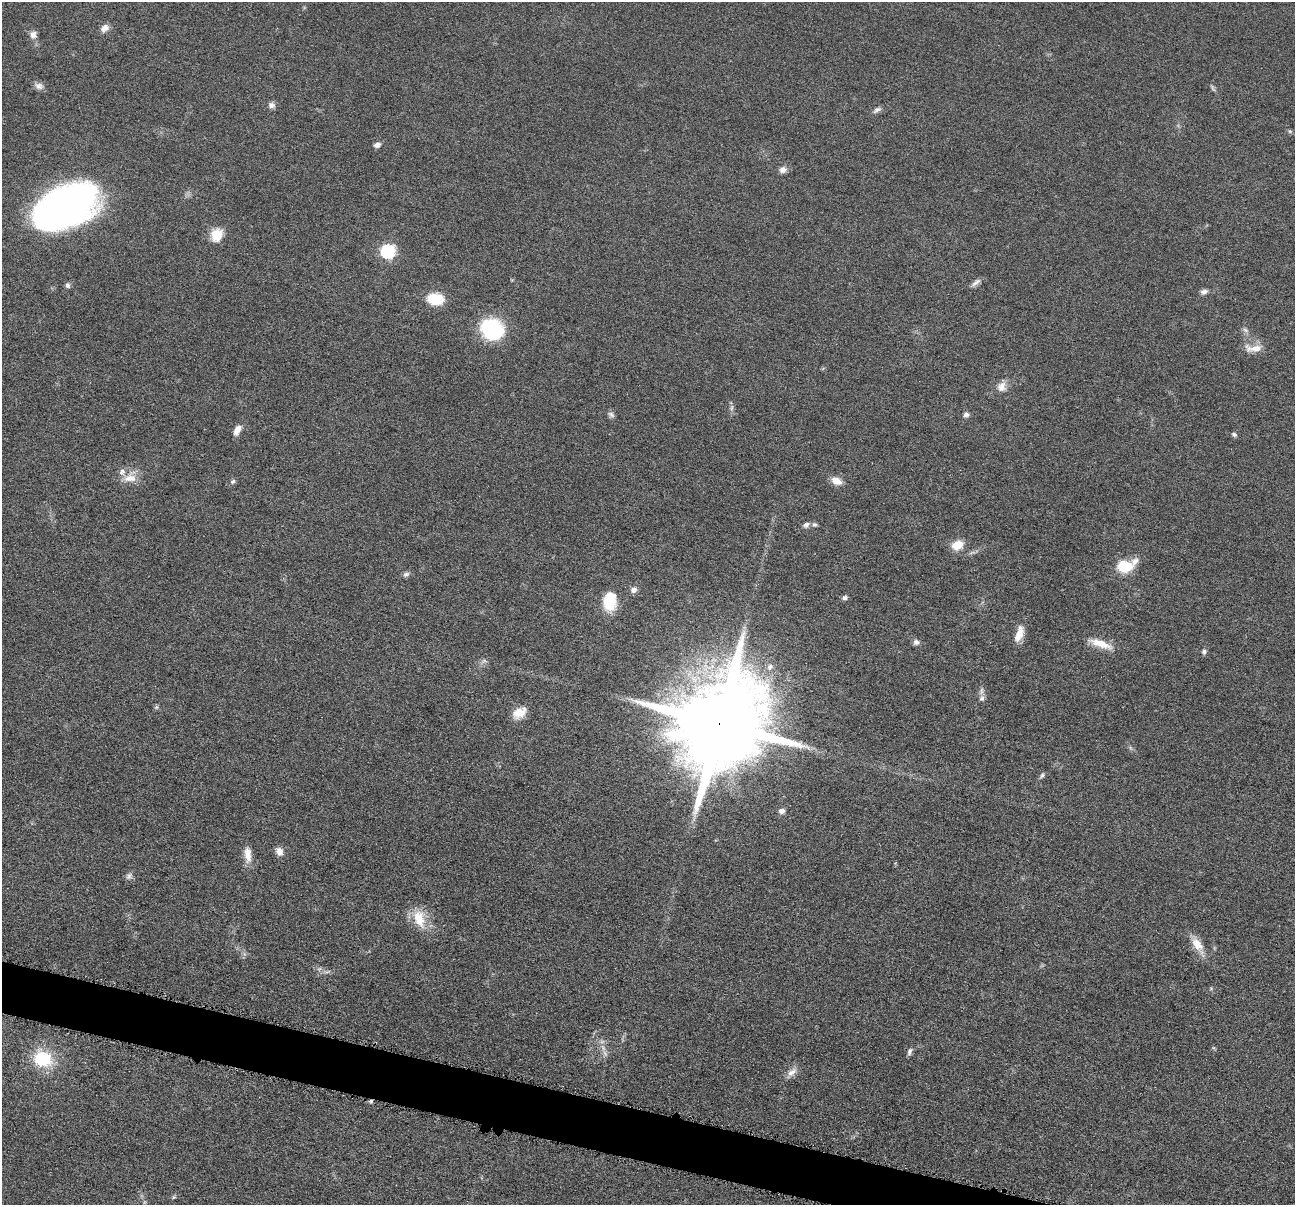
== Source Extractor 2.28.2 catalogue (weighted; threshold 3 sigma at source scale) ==
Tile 6 of 4 x 4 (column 2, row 2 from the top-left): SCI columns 1299-2591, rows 2663-3865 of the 5184 x 5201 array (HDU 1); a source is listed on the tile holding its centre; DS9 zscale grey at full resolution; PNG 1297 x 1207 px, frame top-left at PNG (2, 2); no overlay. Shown black and unused: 3% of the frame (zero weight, under 4 of 8 exposures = <1% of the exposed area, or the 3 px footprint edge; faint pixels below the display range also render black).
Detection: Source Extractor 2.28.2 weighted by HDU 2 'WHT'; one run over the whole footprint, this tile lists its part. Background 0.036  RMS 0.0036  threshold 0.0148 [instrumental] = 3 sigma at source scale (4.09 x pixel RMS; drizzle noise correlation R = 1.36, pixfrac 0.8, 0.05/0.05 arcsec/px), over >= 5 px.
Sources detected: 58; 3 too faint to see at this stretch — not listed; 3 inside a brighter listed object's ellipse — not listed separately; the other 52 listed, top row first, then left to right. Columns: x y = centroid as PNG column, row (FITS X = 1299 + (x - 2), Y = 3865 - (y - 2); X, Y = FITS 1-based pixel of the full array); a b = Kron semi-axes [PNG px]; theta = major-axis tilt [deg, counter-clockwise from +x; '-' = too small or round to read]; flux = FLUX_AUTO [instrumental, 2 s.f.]
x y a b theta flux
104 28 11 8 39 2
33 35 10 9 - 1.7
39 86 12 8 -22 1.5
271 105 9 8 - 1.3
877 110 12 6 30 1.2
377 145 8 6 22 1.5
783 170 9 8 - 1.7
66 205 55 31 25 180
216 235 17 13 70 5.6
388 251 7 7 - 36
976 282 16 5 38 1.4
68 285 7 6 - 0.86
1204 292 10 6 11 1.3
435 299 13 9 -7 13
492 329 24 20 -30 25
1245 330 7 6 - 0.91
1254 348 25 9 -1 3.8
1002 387 13 11 75 2.7
611 414 10 6 -38 0.96
966 415 7 6 - 1.1
237 430 14 7 64 2.5
1234 434 6 5 - 0.74
130 478 19 10 3 4.1
233 481 7 6 - 0.75
836 481 12 8 -26 3.3
806 525 10 7 33 1.1
957 545 11 9 25 5.4
1125 566 18 13 -4 8.7
406 574 9 6 18 0.97
634 590 8 7 - 1.6
845 598 7 6 - 0.89
609 601 15 10 89 16
1019 634 20 8 71 4.2
916 642 8 7 - 1.1
1101 644 28 9 -19 5.7
1204 652 7 6 - 0.81
982 698 8 7 - 1.2
156 707 6 5 - 0.57
519 713 17 11 31 4.8
719 724 25 20 68 8900
1042 775 7 5 54 0.66
782 811 7 6 - 1.4
279 851 10 7 -60 2.3
248 855 20 9 -83 3.6
129 876 11 6 54 1.1
419 919 25 14 -75 8
1197 944 21 11 -55 4.9
909 1051 10 5 73 1
42 1059 19 16 -20 16
792 1072 16 8 38 2.3
371 1101 5 4 - 0.55
173 1197 6 5 - 0.5
Overlapping masked pixels (flux is a lower limit): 2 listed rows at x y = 719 724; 371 1101